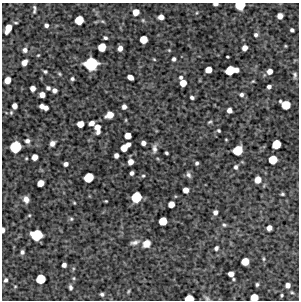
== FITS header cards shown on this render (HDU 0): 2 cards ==
NAXIS1  =                  297 /Length X axis
NAXIS2  =                  298 /Length Y axis

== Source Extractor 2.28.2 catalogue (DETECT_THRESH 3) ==
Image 297 x 298 px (HDU 0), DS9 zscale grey, 1 PNG px = 1 image px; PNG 301 x 302 px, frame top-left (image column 1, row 298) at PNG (2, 3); no overlay
Background 5530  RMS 200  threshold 610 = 3 sigma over >= 5 px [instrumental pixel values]
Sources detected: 123; all 123 listed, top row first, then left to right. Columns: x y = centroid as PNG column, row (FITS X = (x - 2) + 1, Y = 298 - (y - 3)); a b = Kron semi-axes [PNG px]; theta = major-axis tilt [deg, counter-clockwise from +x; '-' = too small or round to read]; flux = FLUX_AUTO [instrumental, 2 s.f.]
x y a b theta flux
215 4 5 3 - 53000
240 5 7 6 - 370000
34 9 10 3 88 33000
136 12 6 5 - 140000
196 13 5 3 - 13000
280 16 5 5 - 88000
161 17 5 5 - 87000
79 20 6 6 - 290000
143 20 6 5 - 20000
102 21 7 4 -30 21000
46 25 4 4 - 40000
8 28 8 5 66 180000
292 30 4 4 - 31000
256 35 5 5 - 34000
105 38 4 3 - 26000
143 39 6 5 - 210000
285 46 3 3 - 13000
102 47 6 6 - 250000
120 48 5 4 - 74000
244 48 5 4 - 85000
25 50 7 7 - 54000
169 50 5 4 - 14000
38 55 4 3 - 13000
227 57 3 3 - 15000
154 59 4 3 - 13000
174 59 4 4 - 35000
24 62 6 4 51 100000
91 64 9 9 - 810000
208 70 5 5 - 150000
231 70 10 6 10 430000
45 71 4 3 - 23000
270 71 5 4 - 91000
59 74 6 4 -24 18000
295 75 7 4 -88 31000
130 77 6 4 -29 85000
181 77 5 5 - 28000
72 79 4 4 - 26000
7 80 6 5 - 140000
253 81 4 4 - 13000
183 83 5 5 - 150000
269 87 4 4 - 43000
33 88 5 4 - 80000
48 88 4 4 - 35000
54 90 4 4 - 53000
42 95 5 5 - 100000
241 95 5 5 - 34000
192 97 4 3 - 33000
286 105 8 6 -28 320000
14 106 5 4 - 80000
42 106 5 4 - 67000
124 107 5 4 - 55000
46 108 4 4 - 52000
229 110 5 4 - 72000
11 112 6 4 71 19000
110 115 7 5 25 150000
126 120 5 3 - 12000
210 122 6 3 26 19000
92 123 5 4 - 73000
80 124 5 5 - 150000
97 128 9 5 -83 140000
219 131 4 3 - 19000
128 136 5 5 - 140000
226 140 3 2 - 11000
27 141 7 6 - 49000
52 143 5 4 - 68000
143 143 4 4 - 57000
276 144 7 6 - 310000
15 147 8 7 - 610000
125 147 10 5 40 210000
154 149 12 6 86 57000
238 150 7 6 - 390000
166 153 3 3 - 22000
116 155 4 4 - 56000
34 157 5 5 - 110000
273 160 6 6 - 290000
130 162 5 5 - 93000
197 163 4 3 - 27000
66 164 4 4 - 50000
236 167 6 5 - 34000
132 173 4 4 - 38000
188 175 9 6 -61 41000
143 176 5 4 - 18000
88 177 7 6 - 370000
258 180 6 5 - 150000
40 183 6 5 - 140000
186 190 5 5 - 96000
282 194 3 3 - 19000
136 197 7 7 - 470000
26 199 7 5 -70 82000
106 201 3 2 - 13000
74 203 4 3 - 13000
171 204 5 5 - 130000
215 212 5 5 - 54000
29 215 5 4 - 15000
71 219 5 5 - 22000
163 221 6 6 - 260000
224 225 7 5 -24 26000
269 228 5 5 - 81000
3 230 5 3 - 52000
36 235 8 7 - 560000
134 242 12 6 15 51000
146 244 8 7 - 130000
216 248 4 4 - 34000
22 252 4 4 - 31000
263 259 7 3 -82 18000
245 261 6 5 - 210000
64 265 4 4 - 52000
231 274 5 5 - 89000
74 278 5 4 - 15000
41 279 7 6 - 370000
233 279 3 3 - 15000
5 280 5 4 - 29000
257 284 4 3 - 21000
288 285 4 4 - 71000
15 286 5 3 - 12000
70 287 6 4 -82 31000
128 291 5 3 - 16000
292 292 5 4 - 17000
102 294 4 4 - 28000
282 295 3 3 - 17000
254 297 6 5 - 230000
189 298 6 5 - 250000
207 298 8 5 -37 28000
At the frame edge (FLAGS 8, measured only in part): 6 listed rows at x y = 215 4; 240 5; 3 230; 254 297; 189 298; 207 298